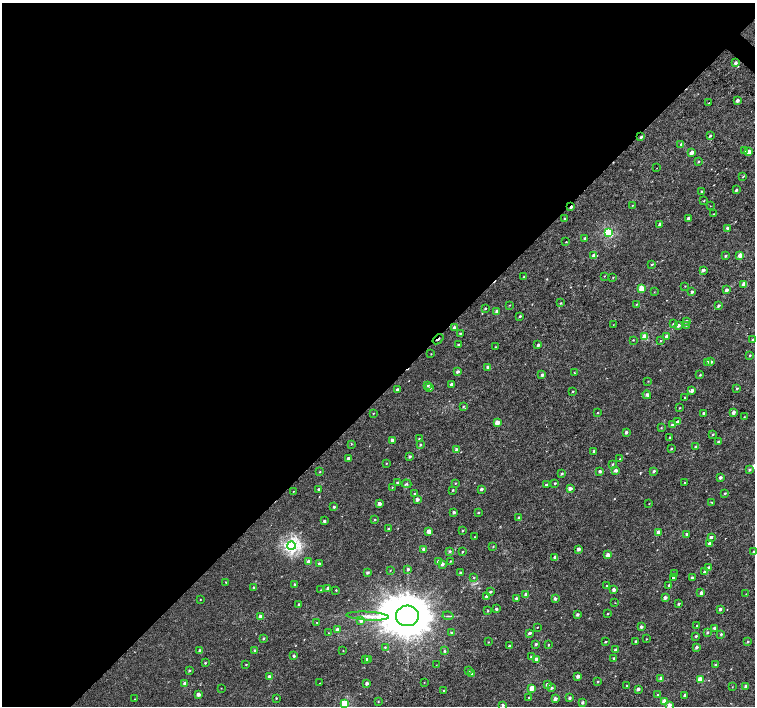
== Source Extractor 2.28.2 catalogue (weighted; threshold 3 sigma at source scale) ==
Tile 5 of 4 x 4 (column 1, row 2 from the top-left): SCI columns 80-1584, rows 3095-4502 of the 6099 x 6099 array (HDU 1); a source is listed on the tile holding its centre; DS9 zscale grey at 2 x 2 block average (1 PNG px = mean of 2 x 2 image px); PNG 757 x 708 px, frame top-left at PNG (2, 3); each listed source drawn as its Kron ellipse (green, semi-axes under 4 px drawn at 4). Shown black and unused: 56% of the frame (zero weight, under 3 of 6 exposures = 3% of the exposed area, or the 3 px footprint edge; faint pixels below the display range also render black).
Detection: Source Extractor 2.28.2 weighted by HDU 2 'WHT'; one run over the whole footprint, this tile lists its part. Background 2.24e-04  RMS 0.0012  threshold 0.00491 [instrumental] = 3 sigma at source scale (4.09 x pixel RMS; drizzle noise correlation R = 1.36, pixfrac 0.8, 0.0396/0.0396 arcsec/px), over >= 5 px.
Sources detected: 279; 1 cosmic-ray / hot-pixel residue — neither listed nor drawn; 1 inside a brighter listed object's ellipse — not listed separately; the other 277 listed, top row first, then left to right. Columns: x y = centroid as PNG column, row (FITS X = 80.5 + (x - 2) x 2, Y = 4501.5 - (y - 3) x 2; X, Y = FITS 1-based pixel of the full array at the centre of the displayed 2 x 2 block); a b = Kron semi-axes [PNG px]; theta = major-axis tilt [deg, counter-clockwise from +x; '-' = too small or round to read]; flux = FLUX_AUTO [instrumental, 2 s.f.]
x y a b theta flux
735 63 3 2 - 0.76
737 100 2 2 - 1.3
709 103 2 2 - 0.16
710 136 3 2 - 0.53
641 137 3 2 - 0.52
681 144 4 3 - 0.35
745 150 3 3 - 0.41
692 152 2 2 - 2.1
749 152 3 2 - 2.8
698 162 3 2 - 0.27
657 168 2 2 - 0.11
743 177 3 2 - 0.2
736 190 3 2 - 0.44
702 191 3 2 - 0.31
704 201 3 2 - 0.14
632 206 2 2 - 0.14
710 206 2 2 - 0.077
571 207 3 2 - 0.98
713 214 2 2 - 0.16
564 218 2 2 - 0.3
688 218 2 2 - 0.9
660 224 2 2 - 1
727 228 2 2 - 0.51
608 232 3 3 - 22
585 239 2 2 - 0.86
566 241 2 2 - 0.13
740 255 2 2 - 3.5
594 256 3 2 - 1.9
725 256 3 2 - 0.39
652 264 3 2 - 0.24
703 270 2 2 - 0.77
604 276 2 2 - 0.12
523 277 2 2 - 0.19
613 277 3 2 - 0.14
744 284 2 2 - 3.5
685 286 2 2 - 0.13
641 288 3 2 - 5.4
726 290 2 2 - 1.1
654 292 2 2 - 0.1
692 292 3 2 - 0.48
560 303 3 2 - 0.21
637 304 3 2 - 0.16
510 305 3 2 - 0.11
718 306 2 2 - 0.54
485 309 2 2 - 0.23
497 312 2 2 - 1.8
520 316 2 2 - 0.37
687 321 2 2 - 0.67
673 324 3 2 - 0.28
613 325 2 2 - 0.098
678 325 2 2 - 0.84
686 326 2 2 - 0.11
454 328 2 2 - 1.7
460 333 3 2 - 0.3
666 336 2 2 - 1.2
645 337 3 3 - 6.6
438 339 6 2 40 0.99
633 340 2 2 - 0.16
752 340 2 2 - 0.65
660 341 2 2 - 0.21
458 345 2 2 - 0.32
538 345 2 2 - 0.56
496 347 3 2 - 0.12
431 354 3 2 - 0.099
750 355 3 2 - 0.35
707 362 3 2 - 0.48
711 362 2 2 - 0.7
488 367 2 2 - 1.3
457 372 2 2 - 0.81
574 373 2 2 - 0.16
542 375 2 2 - 0.9
700 375 3 3 - 0.26
648 381 3 2 - 0.12
451 384 2 2 - 1.2
428 385 3 2 - 0.43
430 388 3 2 - 0.33
397 389 3 2 - 0.45
737 389 3 2 - 0.32
573 391 2 2 - 0.22
692 391 3 3 - 1.1
647 395 4 3 - 0.72
684 397 3 2 - 0.17
463 407 3 3 - 0.27
680 408 2 2 - 0.15
733 412 2 2 - 1.2
597 413 3 2 - 0.18
703 413 2 2 - 0.32
373 414 3 2 - 0.14
744 417 3 2 - 0.15
677 421 3 2 - 0.35
497 423 2 2 - 4.2
672 425 3 2 - 0.96
661 428 2 2 - 0.16
626 432 2 2 - 0.92
713 434 3 2 - 0.21
670 437 2 2 - 0.34
419 439 3 3 - 0.2
392 440 2 2 - 0.95
718 442 3 2 - 0.35
351 444 3 2 - 0.19
420 445 3 2 - 0.36
696 446 3 2 - 0.42
671 448 2 2 - 0.26
457 450 2 2 - 1.4
594 451 2 2 - 0.69
409 457 3 2 - 0.54
349 459 2 2 - 1.6
620 459 2 2 - 0.11
386 463 2 2 - 0.15
613 464 3 3 - 0.26
616 470 3 2 - 1
750 470 3 2 - 0.5
600 471 2 2 - 0.74
654 471 3 2 - 0.52
320 472 2 2 - 0.17
562 474 3 2 - 0.43
720 478 2 2 - 0.89
684 482 2 2 - 0.24
397 483 2 2 - 0.4
455 483 2 2 - 0.18
555 483 2 2 - 0.31
407 484 5 3 - 0.33
546 485 2 2 - 0.58
392 487 3 2 - 0.16
570 488 3 2 - 1.4
318 489 2 2 - 0.37
481 489 3 2 - 0.67
453 490 2 2 - 0.26
293 491 2 2 - 0.11
725 493 3 2 - 0.33
415 494 2 2 - 0.59
417 499 2 2 - 1.2
712 502 4 2 - 0.19
379 504 2 2 - 1.8
649 504 2 2 - 0.1
334 507 2 2 - 0.6
454 512 2 2 - 0.85
478 513 3 2 - 0.21
518 517 2 2 - 0.32
375 520 3 2 - 0.2
324 521 2 2 - 0.68
388 529 2 2 - 0.43
429 531 2 2 - 2.9
462 531 2 2 - 0.24
658 532 2 2 - 2.9
687 534 2 2 - 0.89
474 537 2 2 - 0.22
711 537 2 2 - 0.98
710 544 2 2 - 2
291 546 4 4 - 58
493 547 2 2 - 0.2
423 549 2 2 - 1.1
578 549 2 2 - 1.4
450 551 3 3 - 0.44
753 551 2 2 - 0.31
462 552 2 2 - 0.27
608 555 2 2 - 2.1
555 557 2 2 - 1
438 561 2 2 - 1.3
450 561 2 2 - 0.16
309 562 2 2 - 2.5
319 564 2 2 - 0.91
442 564 2 2 - 1.1
708 567 2 2 - 0.51
408 569 2 2 - 0.5
390 570 2 2 - 0.12
704 572 2 2 - 0.64
367 573 2 2 - 0.64
460 573 2 2 - 0.45
674 574 2 2 - 0.19
474 578 3 2 - 0.18
673 578 3 2 - 0.55
692 578 3 2 - 0.5
226 582 2 2 - 0.15
295 585 2 2 - 0.8
669 585 2 2 - 0.73
607 586 2 2 - 0.32
254 588 2 2 - 0.5
328 588 4 2 - 1.1
321 590 2 2 - 0.13
336 590 2 2 - 0.19
614 590 2 2 - 1.5
490 592 2 2 - 0.45
701 593 2 2 - 0.93
526 594 2 2 - 1.9
746 594 2 2 - 0.094
486 596 2 2 - 0.47
555 598 2 2 - 0.83
665 598 2 2 - 1.6
517 599 2 2 - 1.2
200 600 2 2 - 0.11
615 603 2 2 - 0.084
298 604 2 2 - 0.33
679 604 3 2 - 0.41
496 609 2 2 - 0.63
720 609 2 2 - 0.63
488 611 3 2 - 0.26
577 614 2 2 - 0.7
608 614 2 2 - 0.2
367 616 21 4 -3 2
407 616 11 10 - 2000
448 616 5 2 - 0.28
261 617 2 2 - 2.7
361 620 3 3 - 1.3
317 622 2 2 - 0.24
697 626 2 2 - 0.26
537 627 2 2 - 0.17
641 627 2 2 - 0.93
714 628 2 2 - 0.7
337 630 2 2 - 1.8
707 632 3 2 - 0.41
328 633 3 2 - 0.16
451 633 3 3 - 0.31
530 633 2 2 - 1.1
721 634 3 2 - 0.39
696 636 2 2 - 0.35
263 638 3 2 - 0.35
646 639 2 2 - 0.16
636 641 2 2 - 0.52
488 642 3 2 - 0.15
605 642 2 2 - 0.36
748 642 3 2 - 0.33
536 644 2 2 - 0.5
548 645 2 2 - 0.21
509 646 2 2 - 0.25
385 647 2 2 - 0.2
696 647 3 2 - 0.71
615 650 3 2 - 0.43
200 651 2 2 - 1.6
255 651 2 2 - 0.73
343 651 2 2 - 0.11
444 651 4 3 - 0.24
294 656 2 2 - 0.64
532 657 2 2 - 1
614 658 2 2 - 0.92
366 659 2 2 - 0.5
368 659 2 2 - 1.1
536 659 2 2 - 1.7
205 663 2 2 - 0.23
246 665 2 2 - 0.21
436 665 2 2 - 0.082
715 665 2 2 - 0.4
469 670 3 2 - 0.37
189 671 2 2 - 0.37
472 673 2 2 - 0.98
578 676 2 2 - 1.5
270 677 3 2 - 1.4
661 678 2 2 - 1.2
700 680 3 2 - 6.7
598 681 2 2 - 0.22
424 682 2 2 - 0.11
320 683 2 2 - 0.081
367 683 2 2 - 1.3
185 684 2 2 - 2.8
547 685 2 2 - 1.2
627 685 2 2 - 0.22
732 687 2 2 - 0.14
746 687 2 2 - 2.5
221 688 2 2 - 0.095
532 688 3 2 - 4.1
552 688 3 2 - 0.47
638 689 2 2 - 1
444 690 2 2 - 0.15
198 694 2 2 - 1.7
657 695 3 2 - 0.2
685 695 2 2 - 0.95
276 698 2 2 - 0.22
529 698 2 2 - 0.41
569 698 2 2 - 0.64
134 699 3 2 - 0.11
555 699 2 2 - 1.7
378 702 2 2 - 0.18
664 702 3 2 - 5.2
345 703 3 3 - 10
582 703 2 2 - 0.76
503 705 2 2 - 0.68
669 705 3 2 - 1.3
Overlapping masked pixels (flux is a lower limit): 2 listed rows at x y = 571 207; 438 339
Isophote crosses this tile's border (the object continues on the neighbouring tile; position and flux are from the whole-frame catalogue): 3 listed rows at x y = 753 551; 345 703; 669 705